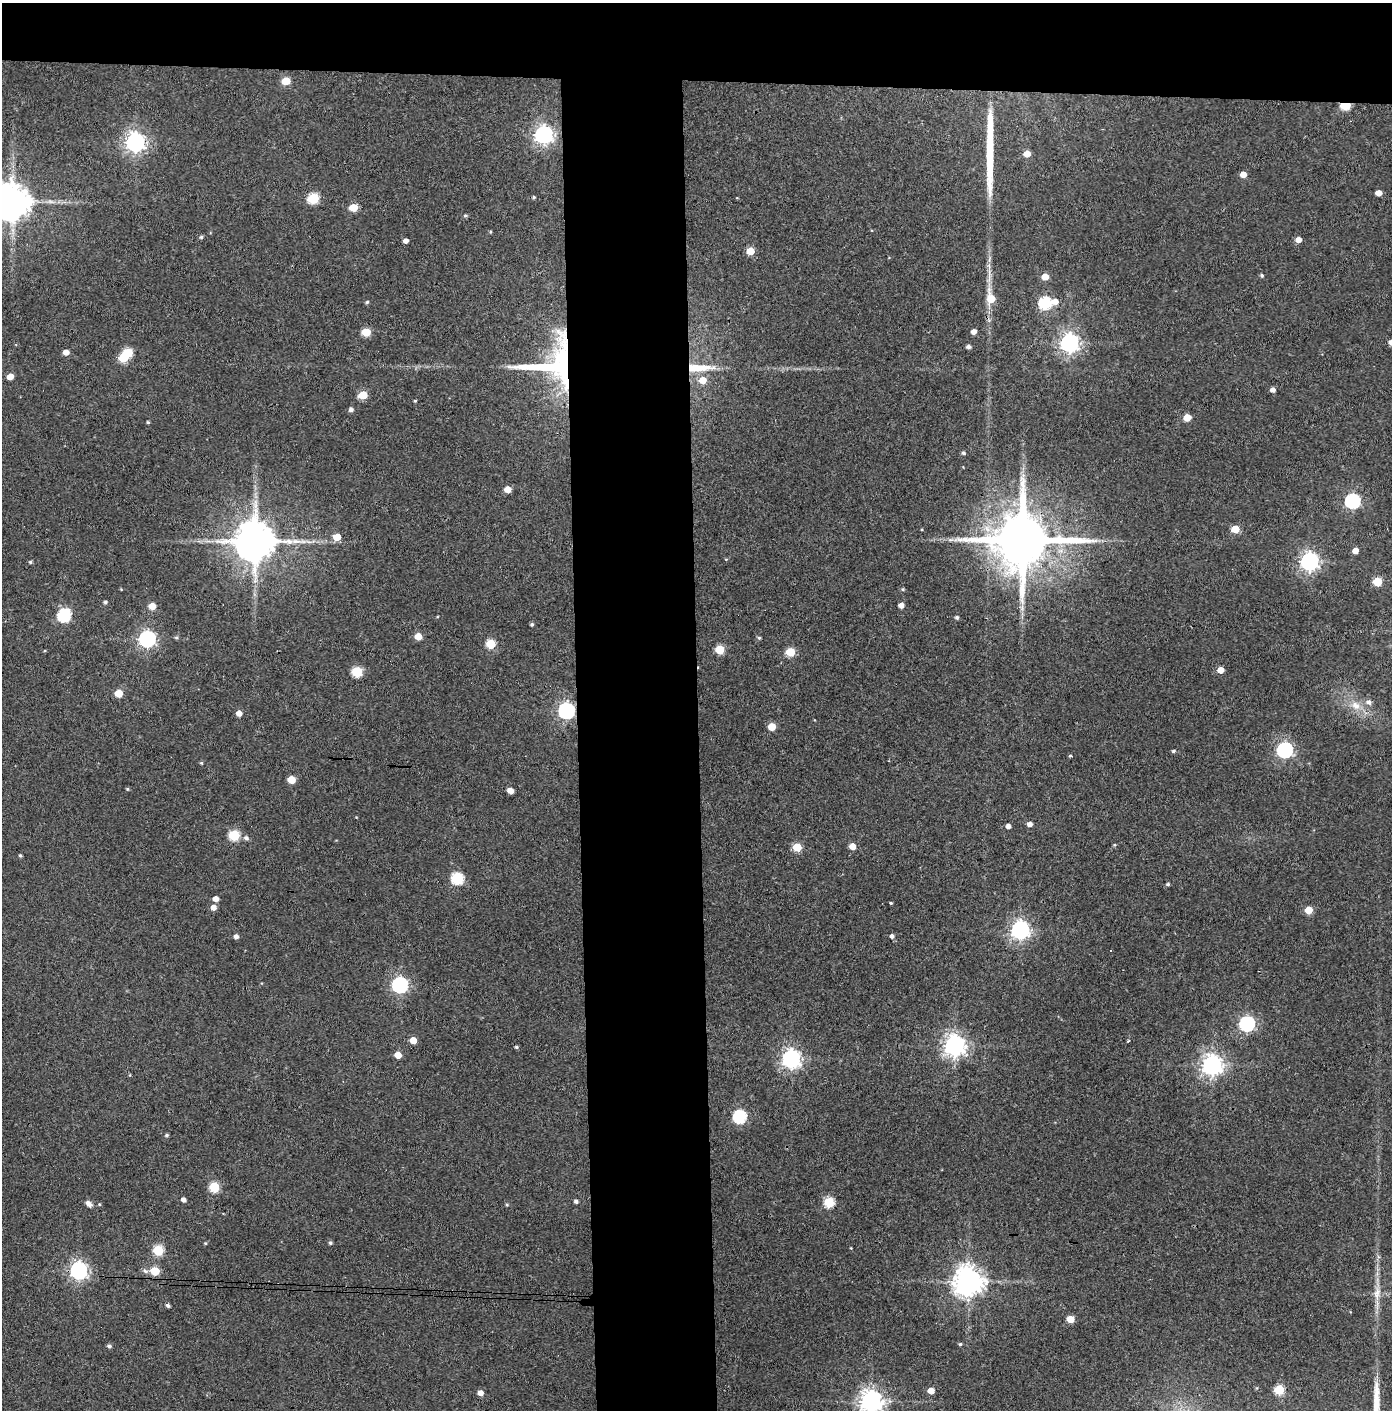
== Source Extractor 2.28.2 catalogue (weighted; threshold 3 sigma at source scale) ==
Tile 2 of 3 x 3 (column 2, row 1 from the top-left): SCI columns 1463-2852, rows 2822-4229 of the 4314 x 4236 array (HDU 1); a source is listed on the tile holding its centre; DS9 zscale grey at full resolution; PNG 1394 x 1412 px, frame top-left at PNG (2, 3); no overlay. Shown black and unused: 14% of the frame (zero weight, under 3 of 4 exposures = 6% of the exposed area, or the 3 px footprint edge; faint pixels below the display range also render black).
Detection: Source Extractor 2.28.2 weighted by HDU 2 'WHT'; one run over the whole footprint, this tile lists its part. Background 0.0904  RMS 0.0064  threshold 0.0289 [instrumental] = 3 sigma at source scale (4.5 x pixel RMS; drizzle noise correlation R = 1.50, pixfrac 1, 0.05/0.05 arcsec/px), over >= 5 px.
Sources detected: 137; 1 inside a brighter object's white glare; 1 cosmic-ray / hot-pixel residue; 1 long thin detection or spike segment (spike, bleed or trail) — not listed; the other 134 listed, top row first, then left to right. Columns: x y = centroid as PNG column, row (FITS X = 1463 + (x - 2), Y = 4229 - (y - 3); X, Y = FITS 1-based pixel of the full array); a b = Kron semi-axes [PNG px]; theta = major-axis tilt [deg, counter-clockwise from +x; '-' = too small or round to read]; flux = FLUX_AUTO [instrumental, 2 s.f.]
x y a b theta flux
286 81 6 5 - 17
1346 105 6 4 2 37
544 135 7 7 - 300
135 142 7 7 - 360
1027 154 5 5 - 7.4
1243 174 5 4 - 6.1
1378 193 5 4 - 5.3
534 197 4 4 - 0.82
313 198 6 5 - 48
12 202 10 10 - 1800
353 208 6 5 - 17
465 216 4 4 - 0.86
490 232 4 3 - 0.69
201 237 5 4 - 1.2
1298 240 5 4 - 5.1
406 241 4 4 - 3
750 251 5 5 - 14
1262 275 5 4 - 0.97
1045 277 5 5 - 7.9
991 298 10 7 -78 13
367 302 5 4 - 0.85
1055 302 7 5 6 5.5
1045 303 6 6 - 75
366 332 6 5 - 22
974 332 4 4 - 3.4
1391 342 5 4 - 3.2
1069 343 7 7 - 340
968 347 5 4 - 2.1
66 352 5 5 - 4.2
123 358 5 5 - 28
553 364 57 42 15 100
698 368 35 8 0 17
10 376 5 4 - 6.6
703 380 6 5 - 9.3
1273 390 5 4 - 2.9
363 395 6 5 - 20
415 401 4 3 - 0.66
351 410 6 5 - 1.7
1187 417 5 5 - 9.9
148 422 4 3 - 0.77
963 453 4 4 - 1.3
507 489 5 5 - 7.8
1353 501 7 6 - 130
1235 529 5 5 - 15
337 537 5 5 - 11
951 540 7 4 1 1.5
1023 540 17 15 2 5400
255 541 11 11 - 2600
308 542 10 3 -21 1.4
1355 551 5 5 - 4.3
1309 561 7 7 - 290
30 562 5 4 - 1
1377 582 5 5 - 22
903 589 5 4 - 0.77
105 602 4 4 - 1.2
901 605 5 4 - 3.8
152 606 5 5 - 7.8
1022 608 9 4 -90 2.2
64 615 6 6 - 84
957 617 5 4 - 1.1
532 624 4 4 - 1.1
418 636 5 5 - 9.3
176 638 5 4 - 0.92
759 638 5 4 - 1.1
147 639 7 7 - 200
491 644 6 5 - 26
720 650 5 5 - 26
790 652 5 5 - 23
1221 670 5 5 - 6.8
357 671 6 5 - 40
118 693 5 5 - 13
1369 702 7 6 - 2.2
1355 706 14 10 -40 7.4
566 711 7 6 - 200
239 713 5 5 - 4.6
772 727 5 5 - 13
1285 750 7 6 - 180
1173 751 5 4 - 1.1
1070 756 3 3 - 0.98
201 763 4 4 - 0.67
291 780 5 5 - 12
127 789 5 4 - 0.7
510 791 5 4 - 5.1
1030 824 5 4 - 3.4
1008 826 4 4 - 2.7
234 835 6 5 - 41
246 838 7 6 - 1.9
1114 845 4 4 - 0.78
852 846 5 5 - 7.4
797 847 5 5 - 21
20 855 4 3 - 0.98
457 878 6 6 - 64
1168 884 4 4 - 1.1
215 899 5 5 - 3.8
891 903 3 3 - 1.2
213 907 5 5 - 4
1308 910 5 5 - 13
1020 930 7 7 - 300
236 936 5 4 - 2.6
892 936 5 5 - 1.8
400 985 7 6 - 180
1247 1024 7 6 - 140
413 1040 5 5 - 10
1128 1041 3 2 - 0.84
954 1045 7 7 - 460
516 1047 4 4 - 0.91
398 1055 5 4 - 8.4
791 1059 7 7 - 300
1212 1065 7 7 - 410
739 1117 6 6 - 90
167 1135 5 4 - 0.94
214 1187 6 5 - 36
183 1200 5 4 - 2.7
576 1201 4 4 - 1.7
829 1202 5 5 - 39
89 1204 8 5 -45 3.2
99 1204 4 4 - 0.63
507 1205 4 4 - 0.72
205 1243 4 4 - 0.65
330 1243 4 4 - 1.1
158 1250 6 5 - 40
79 1271 7 7 - 250
145 1271 9 5 -37 1.8
154 1271 5 5 - 22
968 1281 9 8 - 960
1377 1292 13 8 61 4.2
168 1305 5 4 - 1.3
1070 1319 5 5 - 12
960 1344 4 3 - 0.96
109 1346 5 4 - 1.4
1279 1390 5 5 - 31
931 1391 5 4 - 7.9
480 1393 5 4 - 4.7
871 1401 8 7 - 540
Overlapping masked pixels (flux is a lower limit): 6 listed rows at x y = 1346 105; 553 364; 698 368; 1023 540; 255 541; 566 711
Isophote crosses this tile's border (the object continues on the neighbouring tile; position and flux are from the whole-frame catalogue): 3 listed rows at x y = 12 202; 1391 342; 871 1401